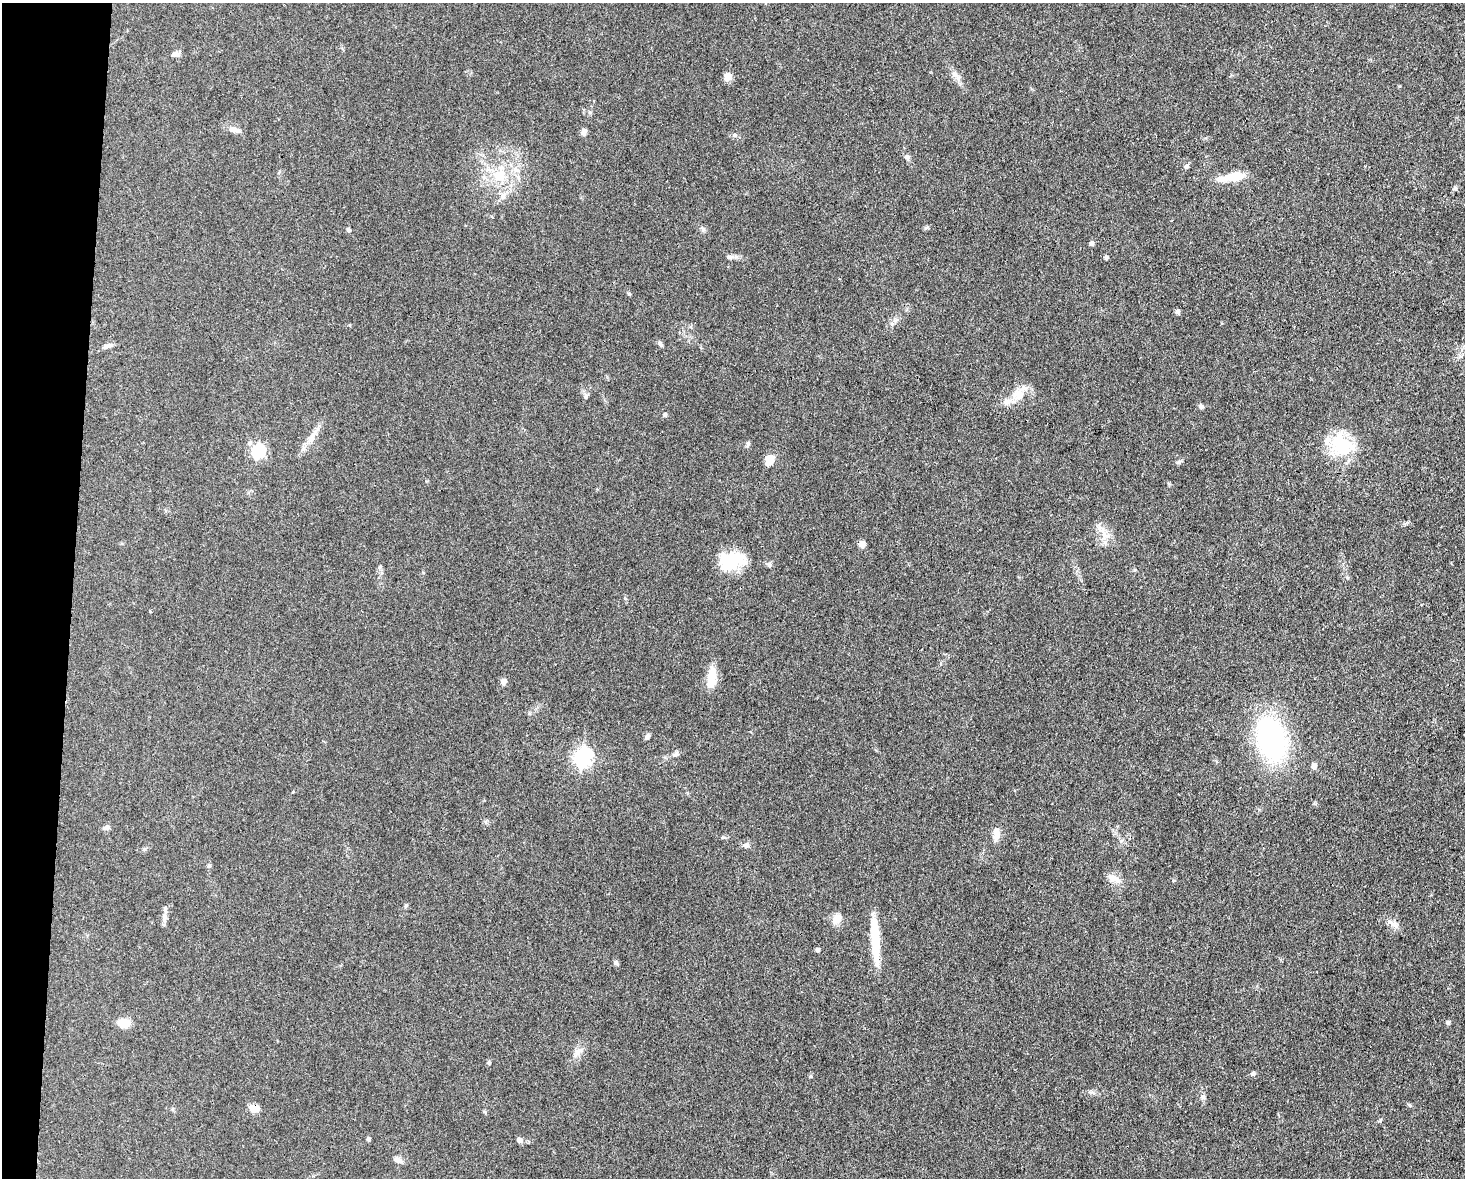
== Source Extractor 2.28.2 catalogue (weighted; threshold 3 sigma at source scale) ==
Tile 7 of 3 x 4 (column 1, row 3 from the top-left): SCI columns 227-1689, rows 1177-2352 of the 4727 x 4704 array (HDU 1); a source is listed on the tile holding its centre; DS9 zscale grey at full resolution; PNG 1467 x 1180 px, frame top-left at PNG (2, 3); no overlay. Shown black and unused: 5% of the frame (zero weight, under 3 of 4 exposures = <1% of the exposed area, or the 3 px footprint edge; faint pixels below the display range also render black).
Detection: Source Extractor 2.28.2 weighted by HDU 2 'WHT'; one run over the whole footprint, this tile lists its part. Background 0.0756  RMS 0.0062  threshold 0.028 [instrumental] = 3 sigma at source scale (4.5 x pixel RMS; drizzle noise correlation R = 1.50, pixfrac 1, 0.05/0.05 arcsec/px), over >= 5 px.
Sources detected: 71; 2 inside a brighter object's white glare — not listed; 1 inside a brighter listed object's ellipse — not listed separately; the other 68 listed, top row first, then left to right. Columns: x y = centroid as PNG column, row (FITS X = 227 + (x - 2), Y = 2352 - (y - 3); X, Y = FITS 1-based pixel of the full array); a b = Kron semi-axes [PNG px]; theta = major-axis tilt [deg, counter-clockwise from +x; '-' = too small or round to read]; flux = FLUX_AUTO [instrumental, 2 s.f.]
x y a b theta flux
176 54 12 7 17 2.4
955 75 12 6 -42 3.2
728 77 10 7 53 4.7
234 130 15 6 -10 3.8
584 132 7 6 - 2.8
734 135 6 5 - 1.2
907 157 7 6 - 1.6
1186 166 7 5 67 1.2
499 175 20 17 57 18
1236 176 26 8 11 16
1455 188 5 5 - 1.1
503 196 11 7 61 3.3
926 228 6 4 19 1
703 229 7 5 -45 1.3
348 230 5 5 - 1.3
1091 243 5 4 - 2.1
730 257 9 5 -26 1.5
1106 257 5 4 - 1.6
629 294 6 3 -19 0.65
1178 312 6 5 - 1.7
660 344 7 5 -50 1.4
107 346 12 6 14 2.6
1019 393 18 16 43 11
586 397 7 5 -84 1.3
1201 407 6 5 - 1.5
665 415 5 5 - 1.1
311 438 19 7 63 5.8
249 443 6 6 - 1.5
748 444 9 5 85 1.2
1341 445 31 26 -5 30
258 451 6 6 - 88
770 460 12 8 69 7
1179 462 8 5 21 1.2
1101 529 18 8 -48 5.7
862 544 7 7 - 3.4
732 561 31 19 12 25
769 564 7 5 90 1.3
380 567 6 4 89 0.98
150 611 4 3 - 1.4
712 677 23 10 83 13
504 681 7 6 - 2.5
647 736 7 5 45 1.7
1271 740 27 17 -76 170
675 754 9 7 24 2
582 758 7 7 - 240
1314 766 7 6 - 2.6
106 828 9 6 19 2
996 833 14 7 -86 6.5
746 845 8 7 - 2
1114 878 22 7 -23 4.8
406 906 6 4 69 0.91
165 917 13 7 88 3.2
837 919 15 10 48 5.4
1392 923 16 7 -32 3.8
875 936 50 9 -86 22
817 950 4 4 - 1.7
615 962 6 6 - 1.3
124 1023 11 8 -4 9.3
1448 1023 5 4 - 1.5
577 1052 12 8 51 3.9
489 1062 6 4 78 0.87
1253 1074 6 5 - 1.2
1202 1097 8 6 -70 1.6
1409 1105 7 4 -29 0.96
254 1108 10 7 -23 6.9
368 1139 5 5 - 0.89
519 1140 5 5 - 3.2
397 1160 11 7 -32 2.7
Overlapping masked pixels (flux is a lower limit): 1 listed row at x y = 254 1108
Unlisted compact peaks at least as high as the median listed source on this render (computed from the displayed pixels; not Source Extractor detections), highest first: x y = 811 1076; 1380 1120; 1169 484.